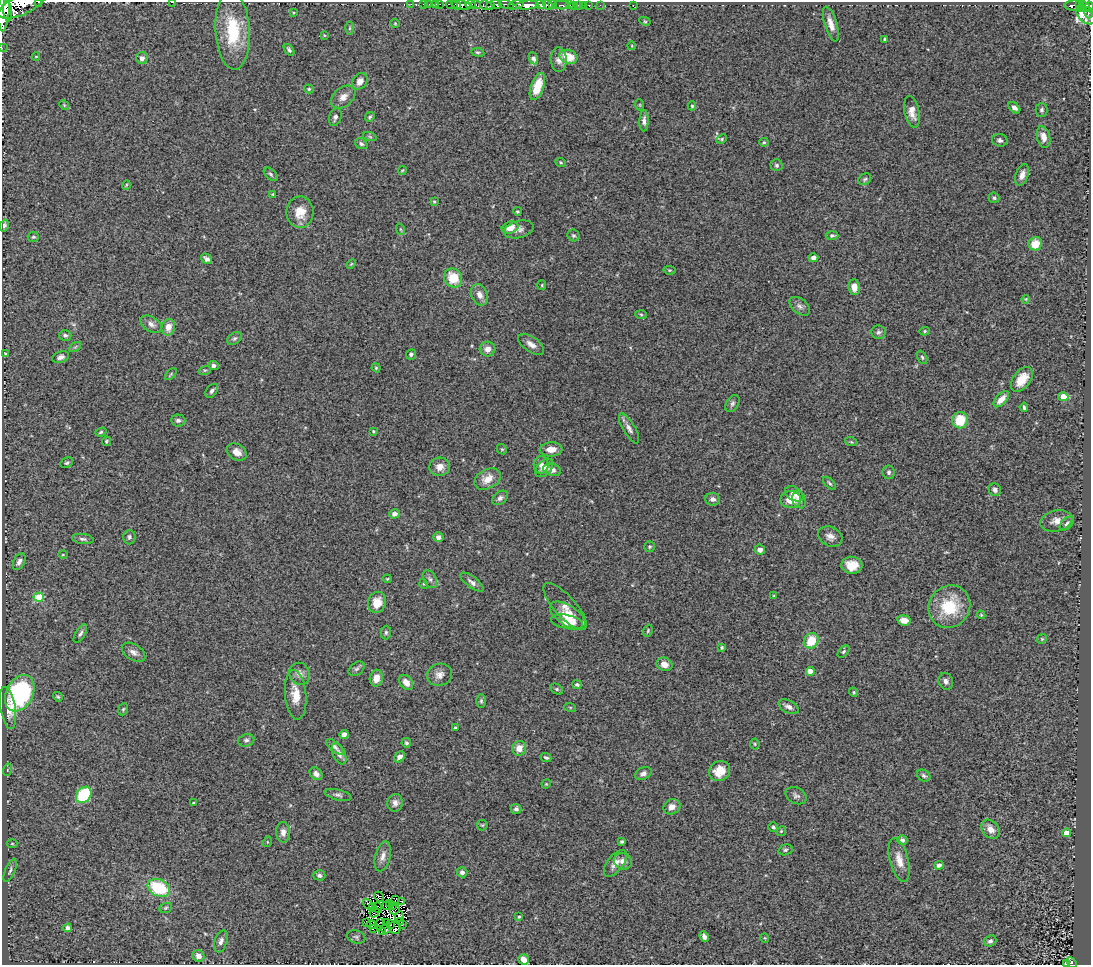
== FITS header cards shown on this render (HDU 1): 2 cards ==
NAXIS1  =                 1089
NAXIS2  =                  963

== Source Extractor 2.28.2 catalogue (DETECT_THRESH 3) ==
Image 1089 x 963 px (HDU 1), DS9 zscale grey, 1 PNG px = 1 image px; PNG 1093 x 967 px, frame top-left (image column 1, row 963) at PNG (2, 2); each listed source drawn as its Kron ellipse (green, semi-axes under 4 px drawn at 4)
Background 1.2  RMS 0.076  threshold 0.229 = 3 sigma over >= 5 px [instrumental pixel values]
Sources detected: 290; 7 with non-positive FLUX_AUTO (blend fragments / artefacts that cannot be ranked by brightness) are neither listed nor drawn; the other 283 listed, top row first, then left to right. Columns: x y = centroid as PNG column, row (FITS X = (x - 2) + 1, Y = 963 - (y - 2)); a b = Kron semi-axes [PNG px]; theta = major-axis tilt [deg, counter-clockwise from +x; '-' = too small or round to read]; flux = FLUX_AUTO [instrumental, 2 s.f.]
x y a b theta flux
38 2 2 2 - 81
172 2 3 2 - 53
22 4 26 10 25 4900
411 4 2 2 - 25
423 4 3 2 - 13
429 4 3 2 - 15
436 4 3 2 - 24
440 4 2 2 - 25
496 4 5 3 - 690
506 4 7 3 -14 430
552 4 4 3 - 600
452 5 6 3 -13 200
457 5 5 3 - 710
461 5 10 4 -9 1200
470 5 5 3 - 1100
476 5 5 3 - 300
486 5 6 4 -22 410
516 5 8 3 17 860
527 5 11 4 4 5400
541 5 5 3 - 1000
548 5 5 4 - 1500
561 5 8 3 -1 140
569 5 3 3 - 180
579 5 3 3 - 47
583 5 2 2 - 22
589 5 3 3 - 33
600 5 3 2 - 8.7
633 5 2 2 - 2.5
1079 5 3 2 - 160
491 6 4 3 - 610
573 6 3 3 - 38
1074 6 9 5 0 340
1085 6 6 4 -43 290
1089 6 5 3 - 330
4 9 22 5 86 7100
1081 9 3 2 - 130
8 11 11 3 -84 2400
293 13 3 3 - 4.8
1088 13 6 3 -74 160
1086 16 10 6 -41 390
645 21 6 4 -28 6.4
395 23 5 4 - 5.3
831 24 18 6 -73 46
350 28 6 4 89 8
233 31 39 17 -87 300
324 35 3 2 - 4.3
885 39 4 3 - 8.4
632 46 4 3 - 4
2 48 3 2 - 5.5
289 50 7 4 -54 11
478 52 7 3 -8 6.5
36 57 4 4 - 4.8
568 57 9 6 -20 92
142 58 6 6 - 22
533 58 6 4 -65 15
559 60 12 8 -88 26
360 81 9 7 53 36
537 87 14 6 70 81
309 89 5 4 - 7.4
343 97 14 9 39 41
64 105 5 4 - 6.1
640 105 6 3 -72 4.8
692 106 4 4 - 6.4
1014 108 7 4 -41 18
1041 110 7 6 - 12
912 112 16 7 -78 46
335 117 9 6 71 17
370 117 5 3 - 7.6
644 121 11 4 87 20
370 137 7 4 -19 7.9
1043 137 11 6 -76 41
722 139 5 4 - 6.9
1000 140 8 6 -12 14
764 142 5 4 - 6.5
361 144 7 5 -31 12
561 162 5 3 - 5.5
777 165 6 6 - 9.9
402 170 4 3 - 5.3
271 174 8 5 -45 10
1022 175 11 6 71 32
865 179 7 5 34 10
126 185 5 3 - 4.3
273 194 4 3 - 5.2
994 198 5 5 - 11
434 202 4 3 - 7
517 211 4 3 - 6.2
300 212 16 13 88 83
4 225 6 4 73 15
510 228 8 6 15 48
400 229 6 3 -71 6
519 229 15 8 14 28
573 235 6 5 - 9.2
832 235 6 4 0 10
33 237 5 5 - 8.8
1035 244 7 6 - 85
813 258 5 4 - 20
206 259 6 4 -38 16
351 264 6 3 45 5.3
669 270 6 4 -10 6.4
453 278 10 8 -51 120
542 285 5 4 - 5.6
854 287 8 5 -83 44
479 295 11 8 -66 32
1026 299 4 3 - 5
800 306 12 7 -41 21
641 314 6 4 -3 6.8
151 324 11 7 -30 25
168 327 8 6 78 51
925 331 5 4 - 7.6
879 332 7 7 - 14
65 335 6 5 - 11
234 338 8 5 38 11
531 344 15 7 -35 36
75 347 6 4 34 7.5
488 349 8 7 - 35
5 353 4 3 - 6
411 354 5 5 - 13
60 357 9 5 20 21
922 357 7 4 -63 8.7
213 365 5 4 - 18
376 368 4 4 - 5.9
205 370 6 4 17 6.9
171 374 7 3 45 5.5
1022 379 14 8 53 83
212 391 8 5 51 14
1063 397 5 4 - 110
1001 399 10 5 46 44
732 403 9 6 58 15
1024 407 5 3 - 8.5
178 420 7 6 - 17
960 420 8 7 - 130
629 428 17 6 -59 28
373 431 3 3 - 5
101 432 6 4 19 8
106 441 5 4 - 6.7
851 442 6 3 -18 5.6
502 449 5 4 - 6.7
551 449 11 7 3 49
237 452 11 8 -31 39
67 463 6 5 - 10
541 465 8 7 - 37
440 467 10 9 - 42
544 468 11 7 47 36
552 470 9 6 -16 39
889 472 7 6 - 13
488 479 14 9 28 58
830 483 8 4 -46 8.6
995 490 6 6 - 18
794 494 10 6 -30 31
500 498 9 6 38 17
713 499 7 6 - 19
799 499 9 6 -69 25
791 500 10 8 -1 81
394 514 5 4 - 20
1056 521 16 10 12 40
1067 523 9 5 44 13
830 536 13 9 -26 31
129 537 7 6 - 13
438 537 5 4 - 22
83 539 11 5 -8 14
650 547 5 5 - 8.9
760 550 5 5 - 26
63 554 5 3 - 4.5
19 562 9 5 63 21
852 565 10 8 -4 75
387 579 4 4 - 5.3
430 579 10 6 -59 15
472 582 14 5 -37 21
424 584 5 3 - 4.3
774 596 3 3 - 4.5
39 597 5 4 - 230
377 602 10 9 - 67
565 606 30 10 -47 51
949 607 22 20 49 230
981 615 4 4 - 5.1
568 616 20 10 -34 91
904 620 7 5 -9 38
567 622 16 7 -11 67
648 631 6 4 71 7.2
386 632 7 5 89 10
80 633 10 4 59 13
1042 639 5 4 - 5.7
811 641 8 6 52 130
722 647 4 4 - 6.7
134 652 13 8 -33 29
843 652 7 4 46 8.2
664 664 8 6 -20 40
357 669 9 6 38 13
810 671 4 4 - 67
300 674 11 10 - 30
439 675 13 11 20 36
376 678 8 6 78 47
946 681 8 7 - 20
406 682 8 6 -50 40
577 685 4 4 - 10
557 689 7 5 -27 9.1
854 692 5 4 - 6.9
20 693 19 13 63 650
296 695 25 10 -85 85
58 697 5 3 - 6.3
481 701 7 5 -90 9.4
570 707 6 4 -19 6.3
789 707 11 6 -27 23
8 708 21 7 -80 53
123 709 6 4 68 7.4
455 728 4 4 - 6.7
344 734 4 4 - 18
246 740 8 6 16 15
406 743 5 4 - 11
755 744 5 5 - 6.5
335 747 10 4 -39 14
519 748 7 7 - 54
339 754 11 6 -65 26
400 757 6 5 - 34
546 757 5 3 - 10
7 770 6 4 71 5.9
720 771 11 10 - 80
643 773 9 6 25 21
316 774 7 5 -46 20
924 776 7 5 -33 11
546 784 5 4 - 5.3
84 795 9 7 52 350
338 795 13 5 -13 15
796 796 11 8 -27 19
193 803 3 3 - 8.1
395 803 9 7 78 24
672 807 9 7 28 37
516 809 5 5 - 13
482 825 5 5 - 6.7
773 827 5 4 - 9.6
990 829 10 8 -51 39
781 831 5 4 - 6.5
283 832 10 7 -89 32
1066 833 4 4 - 87
902 840 5 4 - 12
622 841 4 3 - 8.2
267 842 5 3 - 4.5
12 844 5 3 - 4.9
785 850 7 5 16 10
383 856 15 7 76 33
899 860 22 9 -75 61
623 861 9 8 - 33
615 863 16 8 52 38
939 865 5 4 - 19
10 870 12 5 68 16
462 872 5 5 - 19
319 875 6 5 - 14
159 888 12 8 -26 290
379 897 5 4 - 2.4
395 899 4 2 - 4.1
402 901 3 2 - 3.2
389 903 3 2 - 5.7
368 904 5 3 - 10
386 905 3 2 - 10
392 906 3 2 - 3
166 908 6 5 - 7.6
373 908 3 2 - 8.5
378 908 5 2 - 6.5
395 910 5 2 - 1.6
374 912 5 2 - 3.2
399 917 5 3 - 13
519 917 3 3 - 7.2
366 922 3 2 - 5
380 922 2 2 - 3
387 922 3 2 - 3.7
400 922 4 2 - 5.2
390 924 3 2 - 3.7
403 924 3 2 - 7.5
372 925 4 2 - 12
68 928 4 4 - 24
373 928 3 2 - 5.7
395 928 6 5 - 3.4
386 929 5 3 - 6.9
383 932 3 2 - 7.2
704 936 5 4 - 16
356 937 9 6 -16 11
765 938 5 3 - 4
221 941 11 6 71 22
990 941 6 5 - 14
198 956 6 5 - 30
524 959 6 5 - 34
1071 963 6 3 -51 150
1067 964 3 2 - 49
At the frame edge (FLAGS 8, measured only in part): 8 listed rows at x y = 38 2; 172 2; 22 4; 1089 6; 4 9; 2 48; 1071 963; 1067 964
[7 non-positive-flux detections neither listed nor drawn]